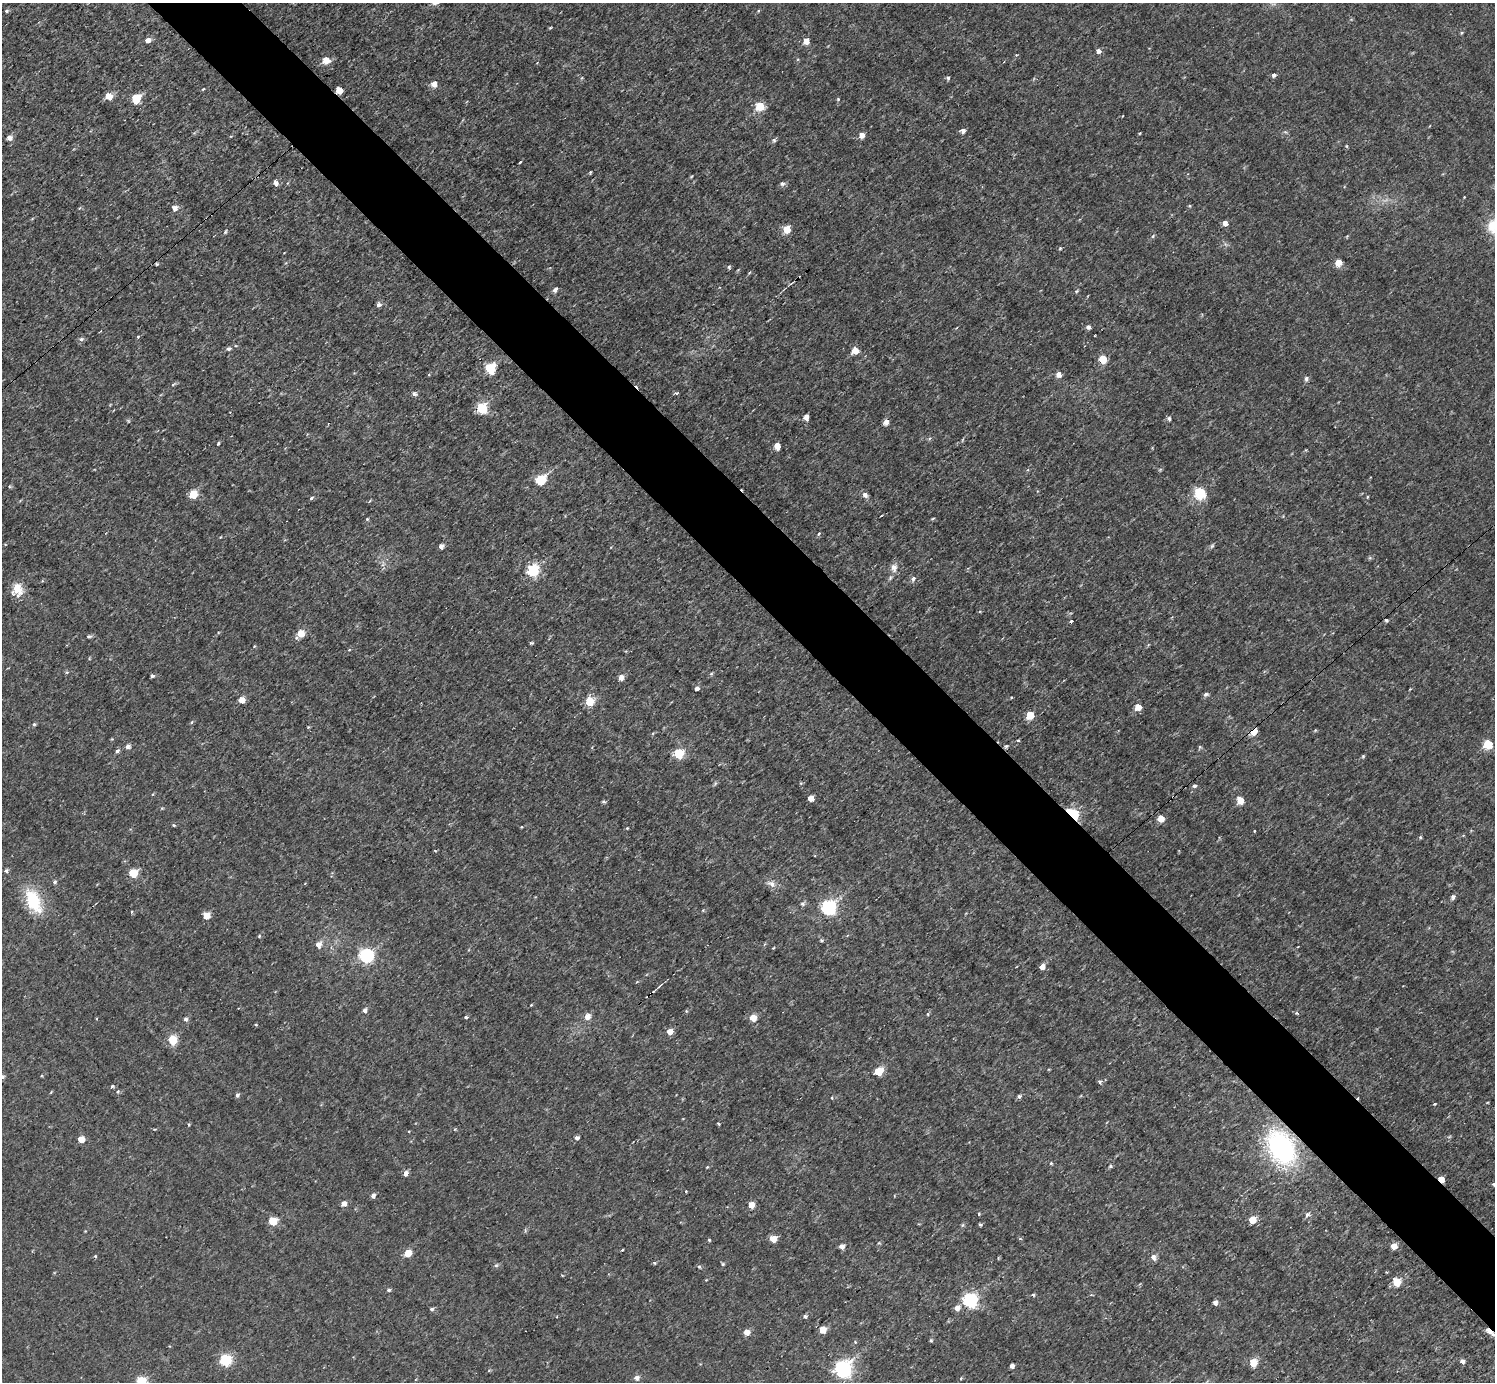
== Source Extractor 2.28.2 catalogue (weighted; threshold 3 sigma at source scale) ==
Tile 6 of 4 x 4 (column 2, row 2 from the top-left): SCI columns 1499-2991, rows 2920-4299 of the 5983 x 5981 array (HDU 1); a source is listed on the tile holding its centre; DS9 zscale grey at full resolution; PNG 1497 x 1384 px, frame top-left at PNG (2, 3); no overlay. Shown black and unused: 6% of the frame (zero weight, under 3 of 4 exposures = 1% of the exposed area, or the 3 px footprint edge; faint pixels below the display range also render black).
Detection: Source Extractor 2.28.2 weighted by HDU 2 'WHT'; one run over the whole footprint, this tile lists its part. Background 0.0567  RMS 0.062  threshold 0.28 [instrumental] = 3 sigma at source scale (4.5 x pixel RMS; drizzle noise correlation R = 1.50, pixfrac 1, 0.05/0.05 arcsec/px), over >= 5 px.
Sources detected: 232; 1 too faint to see at this stretch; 2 cosmic-ray / hot-pixel residue — not listed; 2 inside a brighter listed object's ellipse — not listed separately; the other 227 listed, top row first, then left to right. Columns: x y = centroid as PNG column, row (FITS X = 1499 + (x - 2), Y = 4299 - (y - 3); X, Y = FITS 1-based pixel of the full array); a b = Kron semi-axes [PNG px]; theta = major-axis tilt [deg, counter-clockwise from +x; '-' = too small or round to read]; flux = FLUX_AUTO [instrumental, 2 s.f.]
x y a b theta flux
6 11 5 4 - 13
758 11 4 4 - 6.4
550 28 4 3 - 6.7
1462 33 6 4 45 7.7
147 40 6 5 - 39
806 41 6 5 - 58
1098 51 5 5 - 25
326 60 5 5 - 110
1274 75 5 4 - 20
948 78 5 4 - 13
434 84 5 5 - 65
203 89 4 3 - 6
339 90 5 5 - 97
108 96 5 5 - 120
136 99 6 6 - 260
838 99 4 4 - 7.5
760 106 6 5 - 230
1122 116 3 2 - 3.7
963 130 5 5 - 32
862 135 5 5 - 57
9 138 6 5 - 33
774 140 6 5 - 13
1347 146 5 3 - 7
520 162 4 3 - 5.2
590 172 4 3 - 7.4
691 177 5 3 - 5.8
276 183 7 5 -69 25
782 183 6 4 5 21
79 208 5 4 - 6.5
174 208 6 5 - 40
1225 223 5 4 - 41
1492 226 20 12 -89 120
787 229 5 5 - 130
226 232 6 3 69 8.4
1153 236 6 4 47 8.4
1060 248 4 4 - 7.8
1338 263 5 5 - 91
157 264 4 4 - 7.4
729 267 5 4 - 9.7
555 289 5 4 - 27
1076 291 6 4 28 8.3
378 305 5 4 - 25
1089 327 5 5 - 20
138 337 4 4 - 7.1
81 339 6 5 - 20
228 349 6 5 - 17
855 351 6 5 - 80
1103 359 6 5 - 140
490 368 6 6 - 410
1059 374 6 6 - 38
429 375 5 3 - 5.8
1306 379 6 5 - 20
173 385 6 3 43 8.6
414 394 6 5 - 19
481 408 6 6 - 430
806 417 5 4 - 55
1169 419 5 5 - 16
128 421 6 4 -60 7.3
886 422 5 5 - 39
929 439 6 4 21 9.1
962 440 6 3 70 6.6
218 444 5 3 - 7.7
777 446 5 4 - 85
1160 470 6 4 20 7.3
540 480 6 6 - 470
1200 493 6 6 - 630
193 494 6 5 - 190
865 494 6 5 - 32
1367 497 5 3 - 5.1
311 498 5 4 - 11
367 519 4 3 - 9.1
933 519 6 3 10 6.4
819 534 5 4 - 8.6
5 544 3 3 - 4.4
441 546 5 4 - 29
1212 546 7 4 54 11
1370 558 6 4 -18 8.1
383 564 9 5 74 22
894 568 12 9 88 42
532 570 6 6 - 770
913 578 8 5 61 19
17 589 16 13 85 96
980 611 5 3 - 5.5
1071 621 4 3 - 14
300 633 7 5 47 120
89 636 7 5 1 11
531 643 4 3 - 8.4
1148 645 6 3 71 6.2
254 646 5 3 - 5.7
349 650 4 3 - 5.2
67 672 5 3 - 7.5
711 674 5 5 - 8.6
152 676 4 4 - 14
621 678 6 5 - 40
696 688 5 4 - 24
1410 689 4 3 - 4.5
1206 694 6 5 - 16
1011 697 4 3 - 5.3
242 700 5 5 - 76
589 702 6 6 - 210
1138 707 6 5 - 75
1030 715 5 5 - 150
192 722 5 3 - 7.2
34 724 5 4 - 12
1253 731 5 5 - 130
1315 731 6 3 20 6.7
1018 740 4 3 - 9.3
1488 744 6 5 - 270
128 746 5 5 - 25
1006 746 5 4 - 12
1200 747 5 4 - 9.1
117 751 6 4 59 16
678 753 6 6 - 370
1363 756 5 4 - 7.3
715 783 6 5 - 9.8
801 783 5 4 - 7.8
1195 786 5 5 - 14
810 799 5 5 - 50
1240 800 6 5 - 100
604 802 5 4 - 10
1072 814 6 4 -40 1300
1161 818 5 5 - 99
174 825 4 3 - 8.5
627 828 3 3 - 7.1
1254 831 3 2 - 5.4
1420 837 5 4 - 8.3
435 850 4 2 - 5.2
6 871 5 4 - 15
133 873 6 6 - 210
55 882 5 5 - 13
771 884 14 8 -19 40
1453 897 5 5 - 22
33 901 23 14 -69 320
802 904 6 6 - 18
828 907 7 6 - 1500
131 912 4 3 - 6.9
206 915 5 5 - 110
259 936 4 4 - 6.7
821 940 6 4 19 9.2
318 945 9 8 - 38
773 948 4 3 - 4.9
366 955 6 6 - 1200
1042 967 6 5 - 43
659 986 15 3 42 16
531 1005 4 3 - 4.7
365 1010 6 5 - 22
686 1011 4 4 - 7.2
1297 1013 6 3 -26 10
927 1014 4 4 - 8
466 1017 4 3 - 9.4
587 1017 6 6 - 54
753 1018 5 5 - 110
186 1019 5 4 - 18
256 1025 4 3 - 5
670 1032 5 5 - 72
173 1040 6 5 - 240
878 1071 6 5 - 190
2 1077 5 4 - 18
1099 1082 5 4 - 14
112 1086 5 4 - 12
51 1092 4 3 - 5.3
118 1092 5 5 - 12
237 1095 5 4 - 16
1019 1096 6 5 - 16
832 1098 4 3 - 5.6
1435 1104 4 3 - 6.7
718 1123 4 4 - 7
189 1124 4 4 - 8.5
155 1129 5 3 - 4.8
455 1129 5 3 - 6
1449 1137 6 4 19 8.5
576 1138 5 4 - 25
81 1139 5 5 - 88
1281 1147 35 25 -63 1000
1051 1163 4 4 - 6.8
1110 1166 5 4 - 10
707 1167 5 4 - 5.8
405 1173 6 5 - 31
1441 1179 5 4 - 93
1494 1184 5 4 - 9.9
686 1191 3 3 - 5.6
373 1196 5 4 - 25
344 1204 5 5 - 40
751 1205 5 5 - 84
979 1214 5 4 - 6.6
1307 1215 8 7 - 22
1252 1220 5 5 - 120
273 1221 5 5 - 240
962 1225 6 4 88 9
980 1225 4 3 - 9.5
525 1230 6 4 -73 8.2
85 1231 3 3 - 4.7
1020 1238 4 4 - 9.6
773 1239 5 5 - 100
709 1240 4 4 - 7.5
1394 1246 5 5 - 70
841 1247 6 5 - 32
622 1250 3 3 - 21
408 1253 5 5 - 130
95 1256 4 4 - 7.6
1153 1257 7 6 - 35
654 1263 4 3 - 9.8
722 1264 5 4 - 10
496 1265 6 5 - 11
699 1267 5 4 - 9.4
1397 1282 5 5 - 180
389 1290 5 4 - 13
1033 1295 5 4 - 9.3
970 1301 7 6 - 1300
1215 1303 4 4 - 27
957 1308 7 6 - 39
431 1309 5 5 - 13
805 1316 5 5 - 14
822 1330 5 5 - 96
1489 1331 6 3 -41 69
746 1332 5 5 - 68
931 1340 5 4 - 7.7
855 1342 5 4 - 8
169 1346 4 3 - 4.1
226 1360 6 6 - 640
1462 1361 6 5 - 22
1253 1363 6 5 - 150
1012 1366 4 4 - 28
843 1369 7 7 - 2200
637 1378 6 5 - 27
961 1378 5 3 - 7
141 1381 5 5 - 380
Overlapping masked pixels (flux is a lower limit): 7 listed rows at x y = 339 90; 1253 731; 1006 746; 1072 814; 1281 1147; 1441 1179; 1489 1331
Isophote crosses this tile's border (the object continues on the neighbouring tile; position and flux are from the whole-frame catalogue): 4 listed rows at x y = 1492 226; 2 1077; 1494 1184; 141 1381